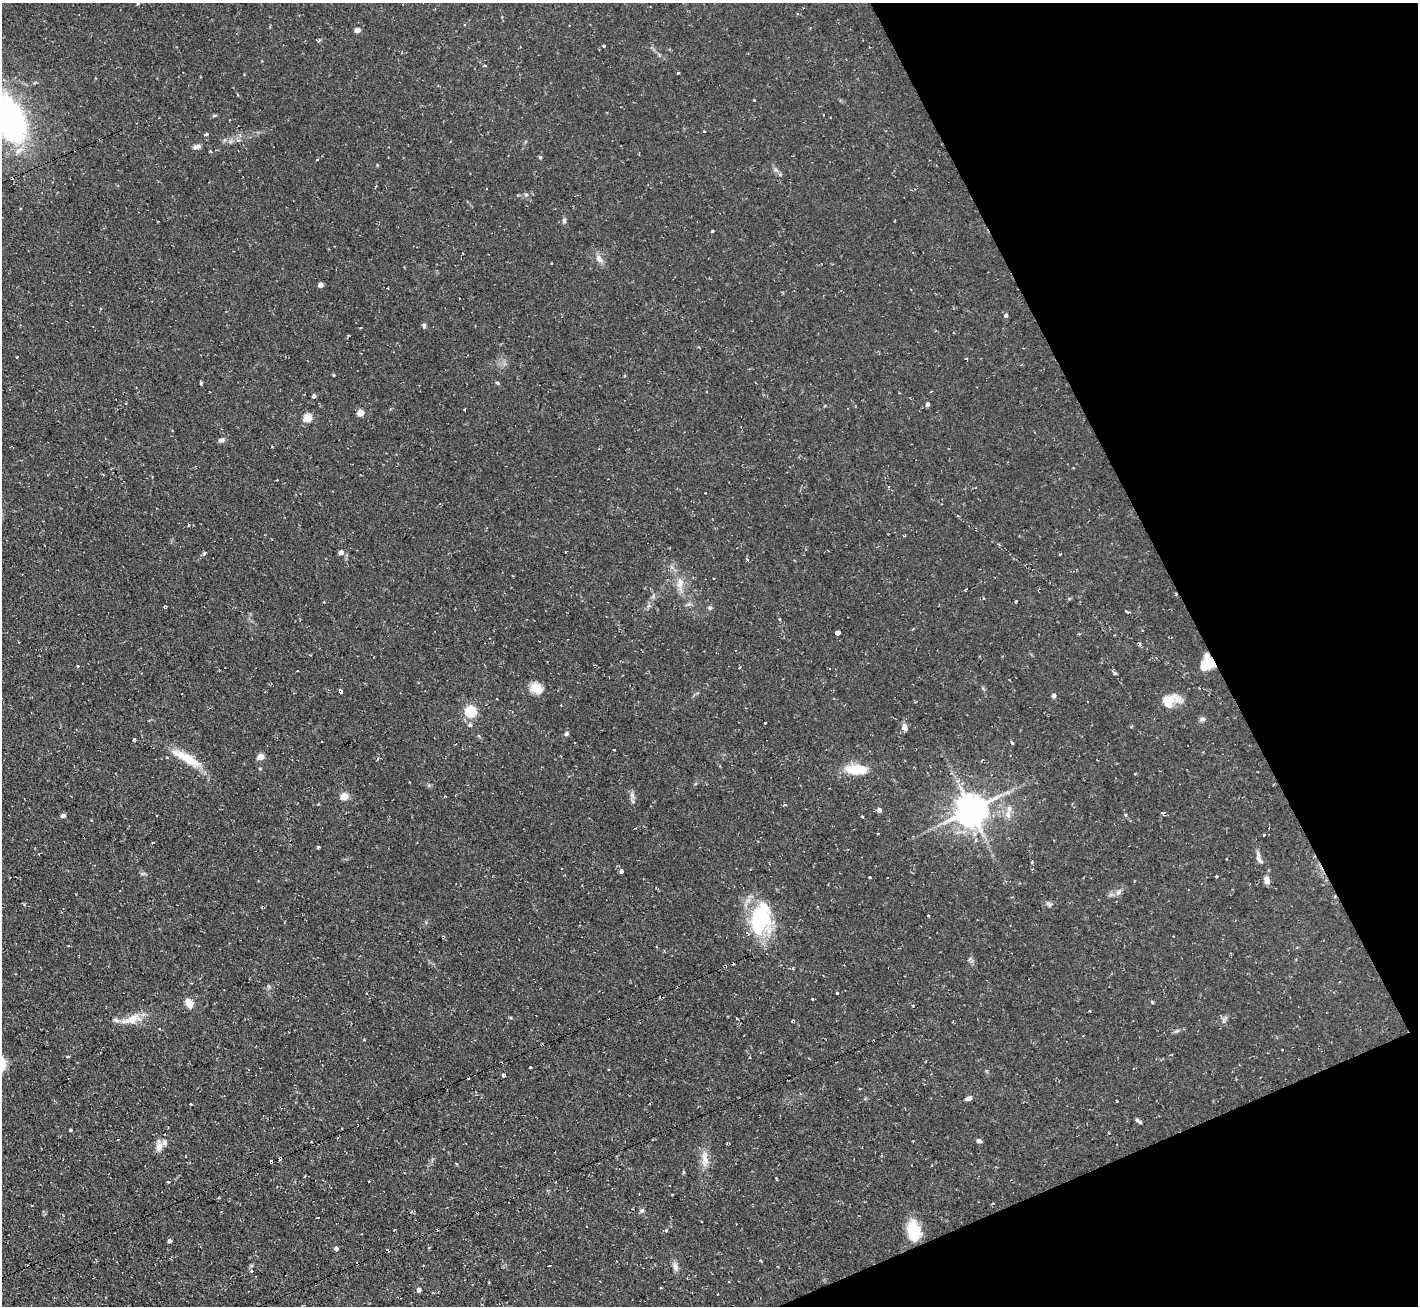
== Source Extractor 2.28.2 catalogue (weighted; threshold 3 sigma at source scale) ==
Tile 12 of 4 x 4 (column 4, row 3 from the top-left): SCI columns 4248-5663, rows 1590-2893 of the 5665 x 5649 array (HDU 1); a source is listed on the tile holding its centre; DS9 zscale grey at full resolution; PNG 1420 x 1308 px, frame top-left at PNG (2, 3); no overlay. Shown black and unused: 20% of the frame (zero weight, under 2 of 3 exposures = <1% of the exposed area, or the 3 px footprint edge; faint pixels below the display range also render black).
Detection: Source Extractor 2.28.2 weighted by HDU 2 'WHT'; one run over the whole footprint, this tile lists its part. Background 0.085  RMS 0.0075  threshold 0.0336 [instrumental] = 3 sigma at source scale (4.5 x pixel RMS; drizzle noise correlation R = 1.50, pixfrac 1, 0.05/0.05 arcsec/px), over >= 5 px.
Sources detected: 155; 1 inside a brighter object's white glare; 24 cosmic-ray / hot-pixel residue — not listed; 3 inside a brighter listed object's ellipse — not listed separately; the other 127 listed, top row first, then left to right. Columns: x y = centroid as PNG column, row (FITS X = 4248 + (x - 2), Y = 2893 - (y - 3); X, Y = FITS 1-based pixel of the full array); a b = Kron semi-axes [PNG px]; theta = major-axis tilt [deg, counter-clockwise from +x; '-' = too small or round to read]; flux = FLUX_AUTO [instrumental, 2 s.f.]
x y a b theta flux
138 4 4 3 - 1
357 30 5 4 - 3.9
603 46 3 3 - 4
484 65 3 3 - 1.2
8 118 50 28 -64 220
206 134 3 3 - 4.5
197 147 10 6 7 2.7
540 157 5 4 - 0.86
317 159 3 3 - 0.82
776 170 9 3 -45 1.7
526 195 5 5 - 1.3
564 220 7 5 -76 1.5
712 231 3 3 - 1.2
599 259 12 8 -58 4.1
321 285 4 4 - 4.7
388 288 2 2 - 0.62
1006 315 4 4 - 1.5
424 325 6 5 - 1.4
17 357 3 2 - 0.61
966 359 4 2 - 0.68
333 375 4 3 - 0.69
201 382 3 3 - 2.2
497 383 5 4 - 1
931 392 2 2 - 0.66
314 396 4 4 - 2
928 404 4 4 - 2.4
360 413 5 4 - 14
307 418 5 5 - 27
221 440 7 6 - 2.3
888 487 4 3 - 0.82
705 493 2 2 - 0.52
188 525 3 3 - 1
341 552 5 5 - 4.2
204 553 5 4 - 1.1
1059 554 4 2 - 0.64
747 559 4 2 - 2
512 575 3 2 - 0.51
680 583 15 9 81 6.8
983 598 4 2 - 0.6
710 608 6 5 - 1.3
1127 611 5 3 - 1.6
779 619 3 3 - 1.4
837 633 4 3 - 32
19 642 3 2 - 0.54
1208 664 16 11 23 15
78 666 3 3 - 0.97
740 667 4 2 - 0.81
297 671 3 2 - 0.49
536 688 17 12 -30 8.8
341 691 4 3 - 4.9
1054 696 4 4 - 2.7
1170 701 22 14 24 13
470 712 5 5 - 67
1202 719 7 6 - 1.7
765 723 3 3 - 1.4
470 725 5 5 - 1.6
904 727 10 7 -79 3.3
566 734 5 5 - 1.5
135 740 4 3 - 3.2
1012 743 4 3 - 1.2
614 750 3 2 - 1.3
261 757 5 4 - 9.8
186 758 45 10 -29 18
856 769 27 11 -3 20
632 795 7 5 90 2.1
344 796 5 4 - 21
445 796 3 3 - 0.67
879 810 6 6 - 1.8
971 810 10 9 - 1400
1162 813 7 3 1 1.3
1008 814 13 7 85 4.6
1126 815 4 3 - 1.7
63 816 7 4 25 2
862 817 3 3 - 1.4
878 833 3 2 - 0.66
1264 835 3 3 - 2.6
153 842 3 2 - 0.67
318 848 3 3 - 1.8
1259 858 18 6 -72 3.7
621 871 4 4 - 4.9
1216 876 3 3 - 1.2
870 877 3 3 - 5.9
1267 880 9 6 -75 4.2
1118 892 9 6 28 2.8
1012 897 4 3 - 0.7
1049 904 9 5 -62 1.6
928 915 3 2 - 0.87
758 921 39 21 81 58
1173 936 2 2 - 0.63
657 947 3 2 - 0.72
269 986 6 4 73 1.1
837 993 3 3 - 1.3
812 999 3 3 - 0.58
1152 1002 5 3 - 0.67
189 1003 11 8 -63 6.8
913 1005 3 3 - 1.3
1090 1011 3 3 - 1.1
736 1018 3 3 - 2
132 1019 24 10 21 12
1224 1021 7 4 90 1.6
160 1029 3 2 - 0.57
100 1053 2 2 - 0.47
68 1057 4 3 - 2.8
530 1067 3 3 - 2
608 1070 3 2 - 0.88
503 1075 4 3 - 1.4
860 1088 4 2 - 0.59
969 1098 8 5 17 2.7
1116 1101 3 2 - 0.54
191 1104 3 2 - 0.65
1138 1121 8 4 -35 1.7
71 1130 4 3 - 0.86
979 1141 7 5 -5 1.7
159 1146 15 7 86 5.5
280 1158 3 3 - 4.4
705 1160 21 9 -84 8
271 1162 4 3 - 2
642 1210 5 5 - 1.3
666 1230 4 3 - 1
913 1231 20 12 -82 25
170 1241 4 3 - 2.2
336 1249 5 5 - 1.5
760 1260 3 2 - 1.5
549 1265 3 2 - 1
675 1267 12 6 -81 3.2
252 1271 4 3 - 1.3
419 1290 4 4 - 3.3
Overlapping masked pixels (flux is a lower limit): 5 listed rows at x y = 1208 664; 341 691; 280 1158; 705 1160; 271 1162
Isophote crosses this tile's border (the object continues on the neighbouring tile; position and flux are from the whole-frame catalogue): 1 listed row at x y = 8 118
Unlisted compact peaks at least as high as the median listed source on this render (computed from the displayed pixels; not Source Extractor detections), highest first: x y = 1115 673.